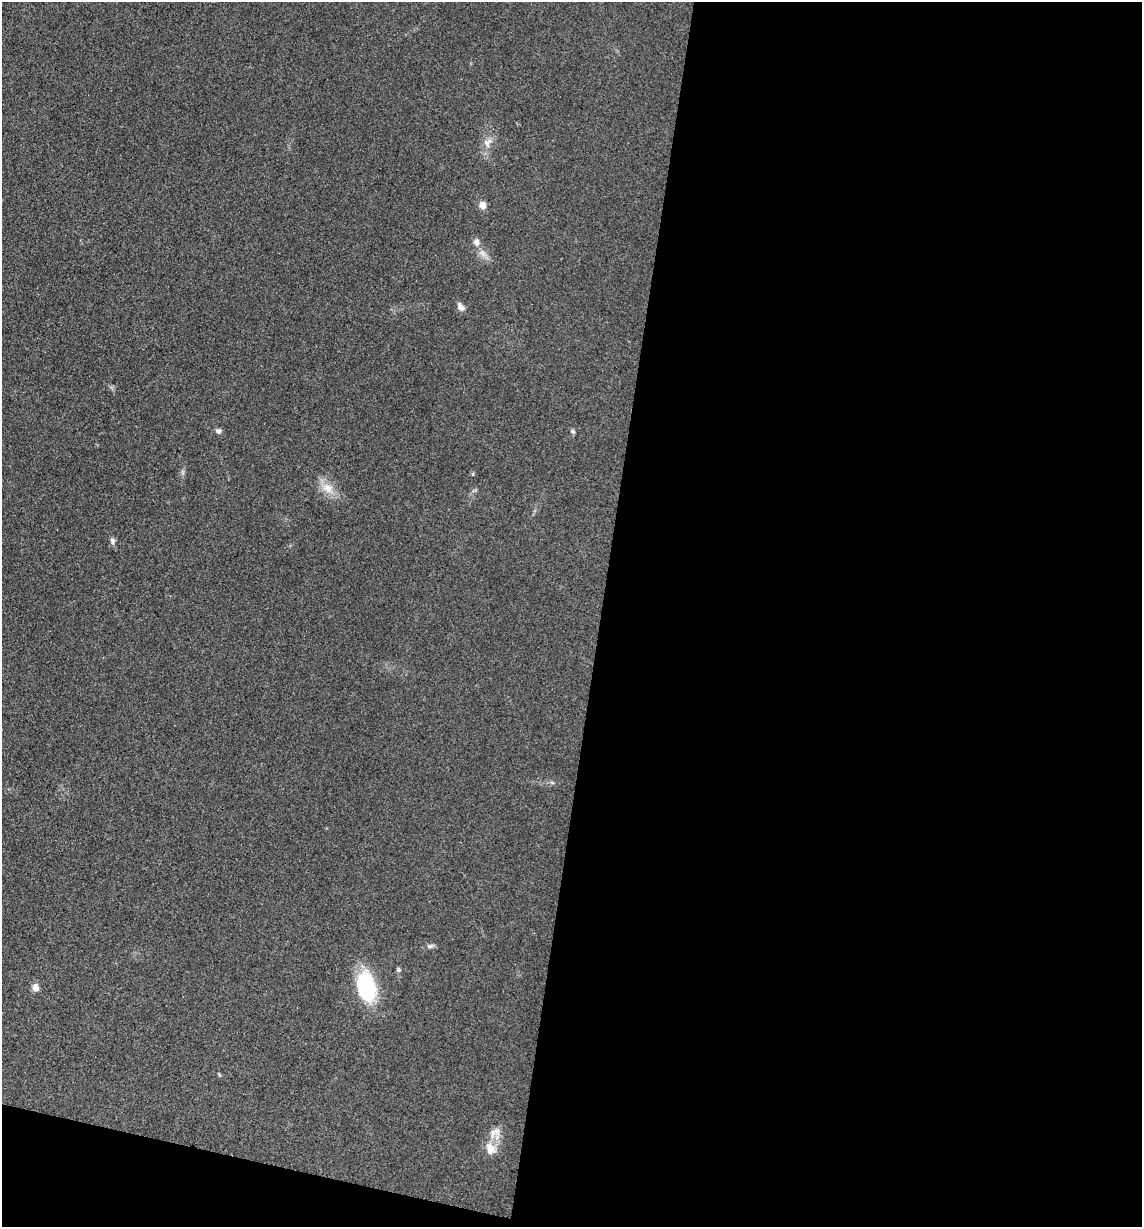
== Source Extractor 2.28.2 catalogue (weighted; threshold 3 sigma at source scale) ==
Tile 16 of 4 x 4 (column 4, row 4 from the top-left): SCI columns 3666-4805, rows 6-1230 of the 4932 x 4909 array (HDU 1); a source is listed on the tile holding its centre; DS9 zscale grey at full resolution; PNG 1144 x 1229 px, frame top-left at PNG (2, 2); no overlay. Shown black and unused: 50% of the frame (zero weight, under 3 of 4 exposures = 1% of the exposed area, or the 3 px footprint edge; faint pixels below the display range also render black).
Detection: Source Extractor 2.28.2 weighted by HDU 2 'WHT'; one run over the whole footprint, this tile lists its part. Background 0.103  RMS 0.0072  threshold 0.0324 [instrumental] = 3 sigma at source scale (4.5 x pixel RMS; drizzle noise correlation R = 1.50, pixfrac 1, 0.05/0.05 arcsec/px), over >= 5 px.
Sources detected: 15; all 15 listed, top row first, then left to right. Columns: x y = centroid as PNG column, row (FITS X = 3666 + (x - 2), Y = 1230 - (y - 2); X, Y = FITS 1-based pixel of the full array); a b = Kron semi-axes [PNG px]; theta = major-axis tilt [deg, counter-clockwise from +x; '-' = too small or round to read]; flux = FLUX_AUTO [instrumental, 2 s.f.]
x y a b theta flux
486 142 10 7 -72 3.3
482 205 8 7 - 4.5
476 242 8 7 - 3.2
482 253 9 6 -22 3
460 307 11 7 -56 3.3
218 431 7 7 - 2.1
573 431 6 5 - 1.2
328 488 16 11 -35 8.9
112 541 9 6 -71 2.1
430 946 7 6 - 1.7
398 970 6 5 - 1.2
366 986 26 16 -75 63
35 987 7 6 - 5.7
497 1131 13 10 -62 5.2
490 1149 17 13 -70 8.5